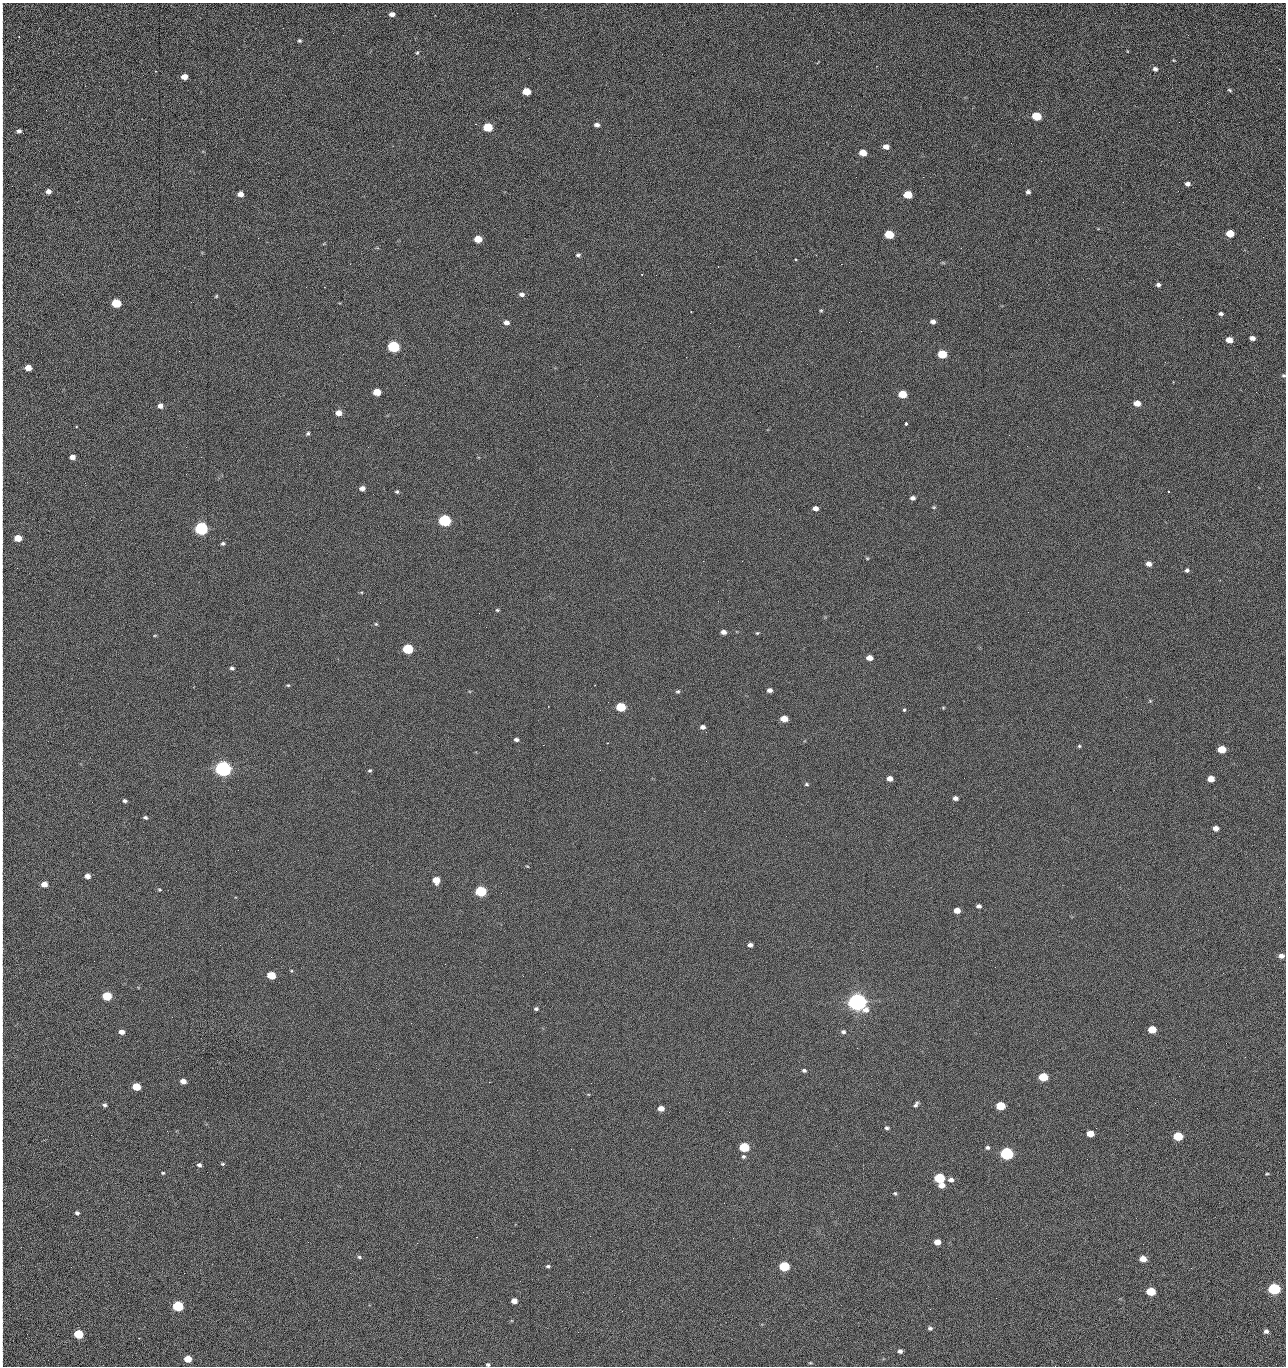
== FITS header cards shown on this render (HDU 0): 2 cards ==
NAXIS1  =                 1284 /fastest changing axis
NAXIS2  =                 1364 /next to fastest changing axis

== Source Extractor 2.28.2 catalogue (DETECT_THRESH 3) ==
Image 1284 x 1364 px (HDU 0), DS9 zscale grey, 1 PNG px = 1 image px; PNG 1288 x 1368 px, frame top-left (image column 1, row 1364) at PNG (2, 3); no overlay
Background 123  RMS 14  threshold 43.3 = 3 sigma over >= 5 px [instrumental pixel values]
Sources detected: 230; all 230 listed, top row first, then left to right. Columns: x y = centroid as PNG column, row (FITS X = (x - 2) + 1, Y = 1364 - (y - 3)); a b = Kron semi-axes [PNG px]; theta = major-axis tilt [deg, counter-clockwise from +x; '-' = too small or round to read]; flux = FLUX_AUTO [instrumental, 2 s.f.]
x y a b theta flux
392 14 5 4 - 4.4e+03
2 18 13 2 90 2.4e+03
1188 35 2 2 - 1.6e+03
299 41 4 3 - 1.6e+03
1127 51 4 3 - 6.5e+02
417 53 5 4 - 1.2e+03
2 56 19 2 -90 3.4e+03
1174 60 4 4 - 8.2e+02
817 63 3 2 - 7.6e+02
1155 69 5 5 - 2.8e+03
1279 69 2 2 - 4.4e+02
156 71 2 2 - 5.8e+02
184 77 5 5 - 8.8e+03
1229 90 6 4 -28 1.4e+03
526 91 6 5 - 2.3e+04
2 112 20 2 90 3.6e+03
1036 116 6 5 - 4.4e+04
1179 122 2 2 - 1.1e+03
597 125 6 5 - 3.5e+03
488 127 6 5 - 5.3e+04
19 131 5 4 - 2.7e+03
2 132 15 2 90 2.4e+03
886 147 6 5 - 6.2e+03
2 151 14 2 90 2.8e+03
863 153 6 5 - 1.6e+04
1041 161 2 2 - 1.9e+03
856 177 2 2 - 2.2e+03
923 177 2 2 - 1.8e+04
2 178 21 2 90 4.1e+03
1187 184 5 4 - 3.5e+03
48 191 5 4 - 5.0e+03
1028 192 5 5 - 2.5e+03
240 194 5 5 - 6.1e+03
908 195 6 5 - 2.9e+04
1123 202 3 2 - 8.9e+02
2 213 10 2 90 1.7e+03
1230 233 6 5 - 2.4e+04
889 234 6 5 - 4.2e+04
1263 237 2 2 - 8.7e+02
478 239 6 5 - 2.0e+04
2 251 12 2 90 2.2e+03
578 255 5 5 - 1.9e+03
796 259 3 3 - 3.2e+03
943 263 6 3 -19 1.1e+03
841 264 2 2 - 2.7e+04
2 266 13 2 90 2.1e+03
1158 285 5 4 - 2.7e+03
306 287 2 2 - 6.4e+02
522 294 7 5 -4 3.5e+03
216 296 5 4 - 1.0e+03
116 303 6 5 - 5.2e+04
821 310 5 4 - 1.1e+03
691 312 2 2 - 6.3e+02
1221 314 5 4 - 2.2e+03
506 322 6 5 - 5.0e+03
849 322 2 2 - 5.0e+02
933 322 5 4 - 3.9e+03
710 323 2 2 - 3.2e+03
2 328 19 2 90 3.1e+03
1252 338 5 4 - 4.6e+03
1229 340 5 5 - 1.0e+04
739 346 2 2 - 4.9e+02
393 347 6 5 - 1.6e+05
942 354 6 5 - 4.0e+04
2 358 8 2 90 1.3e+03
28 368 5 4 - 1.1e+04
1283 375 5 4 - 1.2e+03
377 392 6 5 - 2.0e+04
1256 392 2 2 - 9.1e+02
902 394 6 5 - 3.3e+04
1137 403 6 5 - 1.0e+04
160 406 5 5 - 5.1e+03
2 408 11 2 90 1.8e+03
339 413 5 5 - 9.3e+03
906 423 3 3 - 6.6e+03
2 427 9 2 90 1.2e+03
76 427 3 2 - 9.8e+02
308 434 5 4 - 1.6e+03
1009 435 2 2 - 3.4e+03
2 445 11 2 90 1.6e+03
1027 446 2 2 - 4.7e+02
186 447 2 2 - 2.9e+03
72 457 5 4 - 6.1e+03
2 478 9 2 90 1.7e+03
85 483 3 2 - 9.9e+02
362 488 5 4 - 5.2e+03
1169 491 3 2 - 6.2e+02
397 492 5 5 - 1.5e+03
913 498 5 4 - 3.4e+03
934 507 6 4 -19 1.2e+03
815 508 5 4 - 4.9e+03
779 509 2 2 - 5.1e+02
445 520 6 5 - 2.0e+05
201 528 6 5 - 3.3e+05
2 536 24 2 90 3.7e+03
18 538 5 5 - 1.9e+04
223 543 5 5 - 1.8e+03
867 558 5 4 - 9.8e+02
742 561 3 2 - 6.6e+02
1149 564 5 5 - 5.6e+03
1187 570 5 5 - 2.1e+03
361 592 5 3 - 8.6e+02
2 596 12 2 90 1.9e+03
497 610 5 4 - 1.3e+03
376 624 4 4 - 1.1e+03
724 632 5 4 - 5.0e+03
757 633 4 3 - 1.0e+03
155 635 5 3 - 8.8e+02
408 649 6 5 - 9.1e+04
869 658 5 4 - 7.4e+03
2 660 8 2 90 1.3e+03
232 668 5 4 - 2.0e+03
288 685 5 3 - 1.2e+03
595 685 2 2 - 5.8e+02
770 690 5 4 - 3.9e+03
678 691 5 4 - 1.6e+03
2 693 11 2 90 1.8e+03
1150 701 4 4 - 1.0e+03
621 707 6 5 - 6.1e+04
2 708 11 2 90 1.9e+03
943 708 4 4 - 8.6e+02
904 710 3 3 - 3.4e+03
784 719 5 5 - 1.5e+04
703 727 7 6 - 3.7e+03
516 740 5 4 - 2.6e+03
607 743 2 2 - 5.7e+02
543 745 2 2 - 3.2e+03
1079 746 4 4 - 1.2e+03
2 747 18 2 90 2.9e+03
1222 749 6 5 - 2.7e+04
706 761 2 2 - 2.3e+03
223 769 6 5 - 7.3e+05
370 770 4 4 - 1.4e+03
890 778 5 4 - 6.0e+03
1211 779 5 5 - 1.3e+04
806 784 5 4 - 1.4e+03
2 792 13 2 90 2.2e+03
955 798 5 4 - 4.1e+03
125 801 5 4 - 2.1e+03
145 817 4 3 - 1.9e+03
1216 828 5 4 - 5.9e+03
2 839 14 2 90 2.4e+03
527 866 5 3 - 7.6e+02
87 876 5 4 - 6.0e+03
436 880 6 5 - 1.4e+04
44 884 5 4 - 9.8e+03
159 890 5 4 - 1.2e+03
481 891 6 5 - 1.3e+05
979 906 5 4 - 2.9e+03
957 910 5 4 - 9.5e+03
2 915 16 2 90 2.7e+03
750 945 5 4 - 3.7e+03
1281 956 6 4 -7 4.4e+03
2 972 14 2 90 2.2e+03
271 975 6 5 - 3.3e+04
523 976 3 2 - 2.0e+03
107 996 6 5 - 5.3e+04
2 1000 15 2 90 2.5e+03
857 1002 7 6 - 1.2e+06
536 1009 4 3 - 1.8e+03
411 1023 2 2 - 5.3e+03
2 1029 8 2 90 1.2e+03
1152 1029 6 5 - 2.9e+04
121 1032 5 4 - 6.0e+03
843 1032 6 5 - 2.4e+03
857 1048 2 2 - 1.4e+03
2 1053 9 2 90 1.6e+03
1245 1057 2 2 - 2.0e+03
804 1070 4 4 - 2.1e+03
1179 1076 2 2 - 2.6e+03
1043 1077 6 5 - 4.9e+04
183 1081 5 4 - 7.3e+03
136 1087 5 5 - 3.1e+04
588 1094 5 3 - 8.0e+02
1155 1103 3 3 - 8.3e+02
916 1104 7 4 60 2.5e+03
105 1105 5 4 - 2.1e+03
1000 1106 6 5 - 4.5e+04
661 1108 5 4 - 8.5e+03
729 1112 2 2 - 9.4e+02
2 1119 21 2 90 3.7e+03
887 1128 5 4 - 1.9e+03
1090 1133 5 5 - 1.7e+04
91 1135 2 2 - 2.4e+03
1178 1136 6 5 - 5.9e+04
744 1147 6 5 - 7.9e+04
987 1148 5 5 - 2.2e+03
571 1149 2 2 - 1.0e+03
1007 1153 6 5 - 2.8e+05
743 1157 6 5 - 1.8e+03
1087 1159 2 2 - 1.3e+03
2 1161 18 2 90 3.0e+03
222 1164 5 4 - 1.2e+03
199 1165 5 4 - 2.6e+03
163 1173 4 3 - 1.1e+03
1267 1174 5 3 - 9.8e+02
939 1178 6 5 - 8.6e+04
951 1180 7 5 -10 4.0e+03
942 1185 6 5 - 9.7e+03
895 1193 5 4 - 1.3e+03
2 1197 9 2 90 1.4e+03
77 1213 5 4 - 2.2e+03
280 1219 3 2 - 2.1e+03
2 1235 16 2 90 2.5e+03
476 1237 2 2 - 8.8e+03
308 1242 2 2 - 1.8e+03
937 1242 5 5 - 8.9e+03
417 1243 2 2 - 5.5e+03
359 1257 6 5 - 1.7e+03
1143 1259 5 5 - 1.4e+04
548 1266 5 4 - 1.7e+03
784 1266 6 5 - 8.1e+04
2 1272 15 2 90 2.4e+03
1274 1289 6 5 - 1.9e+05
1151 1291 6 5 - 4.6e+04
583 1292 2 2 - 4.5e+02
996 1298 2 2 - 2.5e+03
514 1301 5 4 - 7.8e+03
178 1306 6 5 - 1.0e+05
622 1311 2 2 - 7.8e+02
930 1328 6 5 - 2.2e+03
1266 1331 5 4 - 3.3e+03
578 1332 2 2 - 3.6e+03
78 1334 6 5 - 5.4e+04
900 1351 4 4 - 3.4e+03
2 1356 16 2 90 2.4e+03
188 1359 5 5 - 1.9e+04
810 1363 5 4 - 1.1e+03
488 1365 5 4 - 1.7e+03
1055 1366 2 2 - 2.0e+03
At the frame edge (FLAGS 8, measured only in part): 37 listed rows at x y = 2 18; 2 56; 2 112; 2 132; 2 151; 2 178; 2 213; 2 251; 2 266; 2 328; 2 358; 1283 375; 2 408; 2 427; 2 445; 2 478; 2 536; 2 596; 2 660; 2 693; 2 708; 2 747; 2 792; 2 839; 2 915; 2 972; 2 1000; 2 1029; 2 1053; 2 1119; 2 1161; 2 1197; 2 1235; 2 1272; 2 1356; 488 1365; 1055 1366

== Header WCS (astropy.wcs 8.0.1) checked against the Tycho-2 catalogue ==
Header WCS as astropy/WCSLIB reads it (CRVAL/CRPIX/CD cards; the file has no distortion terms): RA---TAN/DEC--TAN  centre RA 15:41:40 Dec +51:59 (235.42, +51.98 deg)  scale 1.26 arcsec/px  FOV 26.9' x 28.5'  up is +92 deg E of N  parity flipped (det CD > 0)
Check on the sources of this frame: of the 60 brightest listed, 11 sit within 2.0 arcsec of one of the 12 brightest Tycho-2 stars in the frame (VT <= 12.29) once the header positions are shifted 0.34 arcsec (0.09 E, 0.33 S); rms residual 1.10 arcsec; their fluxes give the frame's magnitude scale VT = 24.59 - 2.5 log10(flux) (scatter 0.20 mag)
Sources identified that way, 11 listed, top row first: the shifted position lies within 2.0 arcsec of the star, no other Tycho-2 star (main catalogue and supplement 1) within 4.0 arcsec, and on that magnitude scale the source's flux lands within +1.5 / -3 mag of the star's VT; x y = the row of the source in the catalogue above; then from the Tycho-2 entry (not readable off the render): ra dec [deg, ICRS J2000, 3 dp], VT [Tycho-2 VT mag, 2 dp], TYC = Tycho-2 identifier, HIP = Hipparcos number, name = IAU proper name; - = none
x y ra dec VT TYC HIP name
393 347 235.614 +52.064 11.61 3489-1132-1 - -
445 520 235.514 +52.049 11.19 3489-1407-1 - -
201 528 235.515 +52.133 11.12 3489-1380-1 - -
223 769 235.378 +52.130 9.31 3489-1322-1 76850 -
481 891 235.303 +52.042 11.52 3489-958-1 - -
857 1002 235.232 +51.912 9.59 3489-824-1 - -
1007 1153 235.143 +51.862 10.97 3489-1016-1 - -
939 1178 235.131 +51.886 12.29 3489-908-1 - -
784 1266 235.084 +51.941 11.45 3489-1346-1 - -
1274 1289 235.062 +51.771 11.53 3489-1453-1 - -
178 1306 235.075 +52.152 11.74 3489-912-1 - -